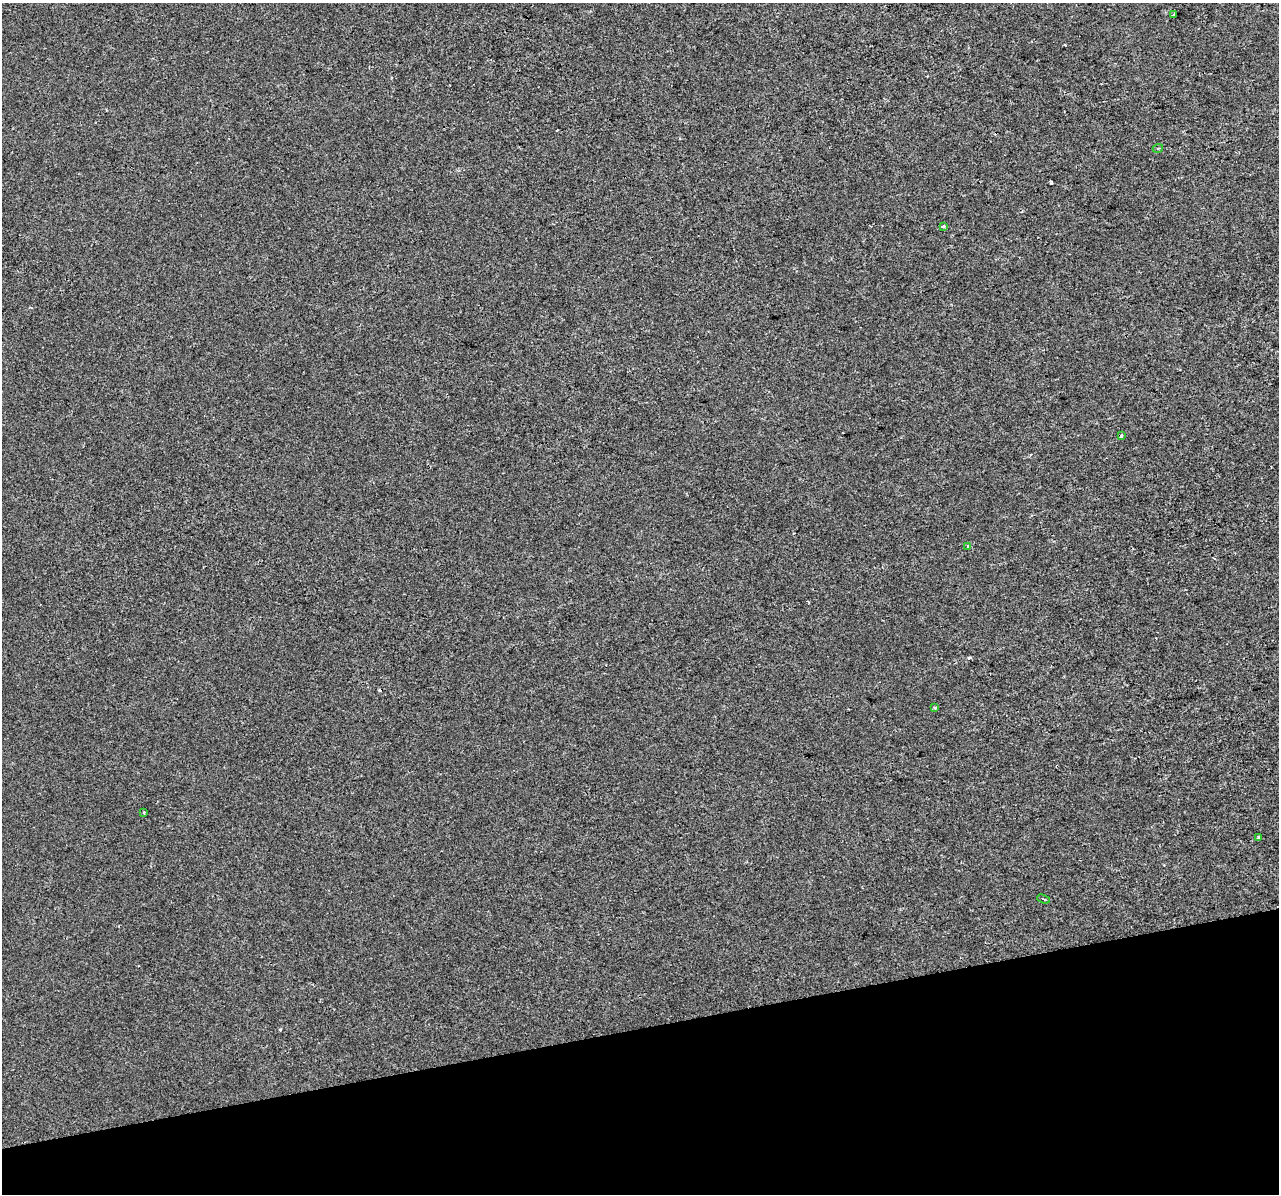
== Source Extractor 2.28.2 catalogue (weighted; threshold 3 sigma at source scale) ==
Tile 14 of 4 x 4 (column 2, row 4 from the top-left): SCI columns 1278-2554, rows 92-1283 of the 5109 x 4903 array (HDU 1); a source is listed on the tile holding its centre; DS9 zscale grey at full resolution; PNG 1281 x 1196 px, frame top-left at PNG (2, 3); each listed source drawn as its Kron ellipse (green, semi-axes under 4 px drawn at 4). Shown black and unused: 14% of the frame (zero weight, under 2 of 3 exposures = <1% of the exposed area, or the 3 px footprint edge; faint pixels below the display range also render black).
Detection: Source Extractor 2.28.2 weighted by HDU 2 'WHT'; one run over the whole footprint, this tile lists its part. Background -4.07e-04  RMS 0.0043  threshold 0.0193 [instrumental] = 3 sigma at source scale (4.5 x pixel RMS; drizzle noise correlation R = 1.50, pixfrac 1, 0.0396/0.0396 arcsec/px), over >= 5 px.
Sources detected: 10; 1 cosmic-ray / hot-pixel residue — neither listed nor drawn; the other 9 listed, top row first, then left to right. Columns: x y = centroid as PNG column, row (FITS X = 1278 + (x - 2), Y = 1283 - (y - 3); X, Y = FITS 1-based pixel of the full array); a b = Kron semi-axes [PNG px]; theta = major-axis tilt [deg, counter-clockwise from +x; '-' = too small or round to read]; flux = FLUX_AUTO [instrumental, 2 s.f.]
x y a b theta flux
1174 15 3 3 - 0.45
1158 148 5 3 - 0.4
943 226 3 3 - 1.4
1121 436 4 3 - 1.2
968 546 4 3 - 0.58
935 708 4 3 - 0.4
144 812 3 3 - 0.8
1258 837 4 3 - 0.5
1043 899 6 2 -21 0.47